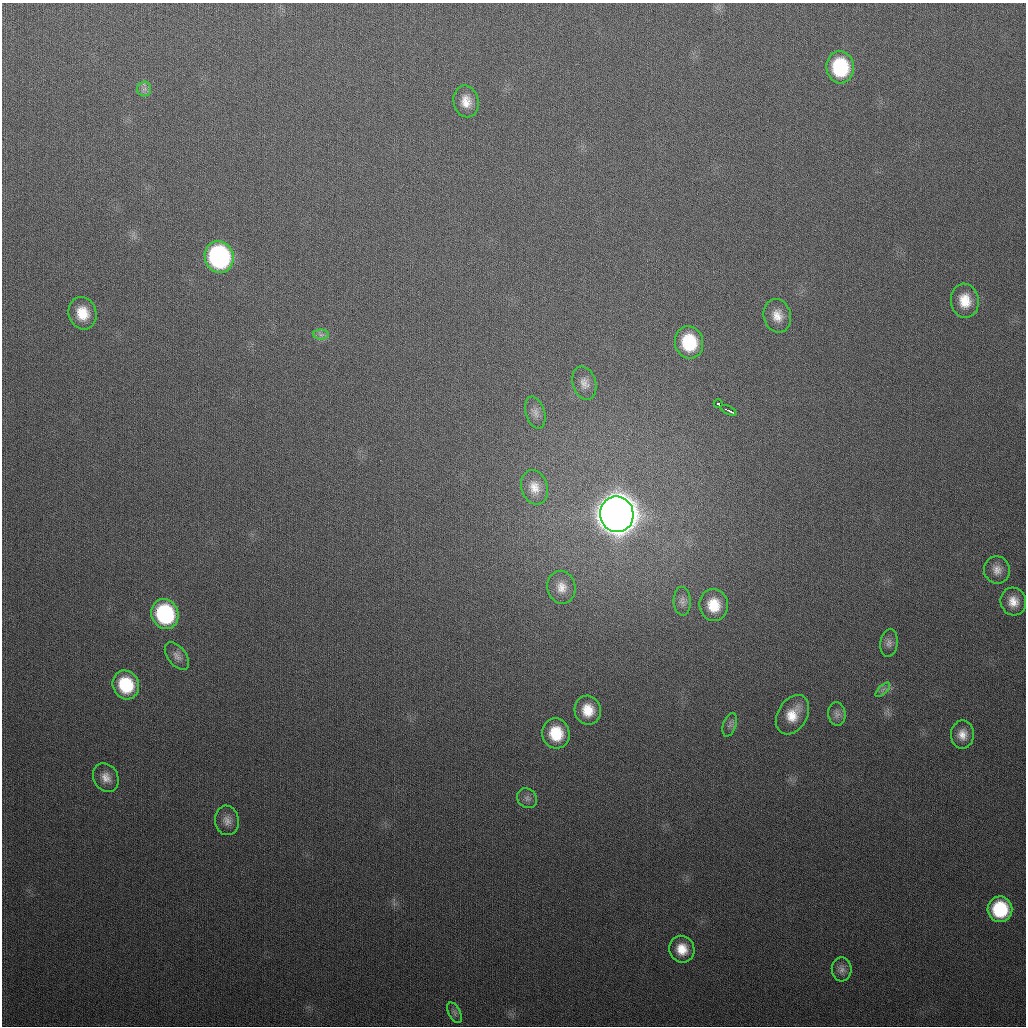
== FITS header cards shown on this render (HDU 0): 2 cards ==
NAXIS1  =                 1024
NAXIS2  =                 1024

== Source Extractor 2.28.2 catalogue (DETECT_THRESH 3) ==
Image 1024 x 1024 px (HDU 0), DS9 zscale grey, 1 PNG px = 1 image px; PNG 1028 x 1028 px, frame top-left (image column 1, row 1024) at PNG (2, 3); each listed source drawn as its Kron ellipse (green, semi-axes under 4 px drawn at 4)
Background 316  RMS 12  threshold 37.2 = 3 sigma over >= 5 px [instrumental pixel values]
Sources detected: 38; all 38 listed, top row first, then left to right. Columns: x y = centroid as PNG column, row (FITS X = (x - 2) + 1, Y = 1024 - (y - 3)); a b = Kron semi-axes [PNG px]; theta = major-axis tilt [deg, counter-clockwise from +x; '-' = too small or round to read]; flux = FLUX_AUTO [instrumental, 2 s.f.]
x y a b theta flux
840 67 16 13 -84 6.2e+04
144 89 7 7 - 2.8e+03
466 101 16 12 -78 1.1e+04
219 257 16 14 -73 1.6e+05
965 301 17 14 -82 1.8e+04
82 313 16 14 -73 1.9e+04
777 316 17 13 -75 1.1e+04
321 335 7 5 -1 2.6e+03
689 342 16 14 -81 4.2e+04
584 383 17 11 -73 7.3e+03
718 404 4 3 - 1.4e+04
728 410 9 3 -28 4.8e+03
535 412 16 9 -72 6.3e+03
534 487 17 13 -72 1.1e+04
617 514 18 16 -79 3.5e+06
997 570 13 13 - 7.7e+03
561 587 16 14 -79 1.1e+04
682 601 14 8 -87 4.7e+03
1013 601 14 12 -74 1.1e+04
714 605 16 14 -83 2.2e+04
165 614 15 13 -69 8.7e+04
889 643 14 8 82 4.6e+03
177 656 16 9 -52 5.0e+03
126 685 15 13 -66 4.1e+04
883 690 9 3 45 2.2e+03
588 710 14 13 - 1.7e+04
837 714 12 8 -84 4.5e+03
792 715 21 14 59 1.8e+04
730 725 12 6 71 3.5e+03
556 733 15 13 -75 2.9e+04
962 735 14 11 88 9.0e+03
106 778 15 12 -60 8.7e+03
527 798 10 9 - 4.0e+03
227 820 15 12 -81 6.6e+03
1000 909 13 12 - 5.2e+04
682 949 13 12 - 1.5e+04
842 969 12 10 -86 4.9e+03
454 1013 11 6 -61 3.0e+03